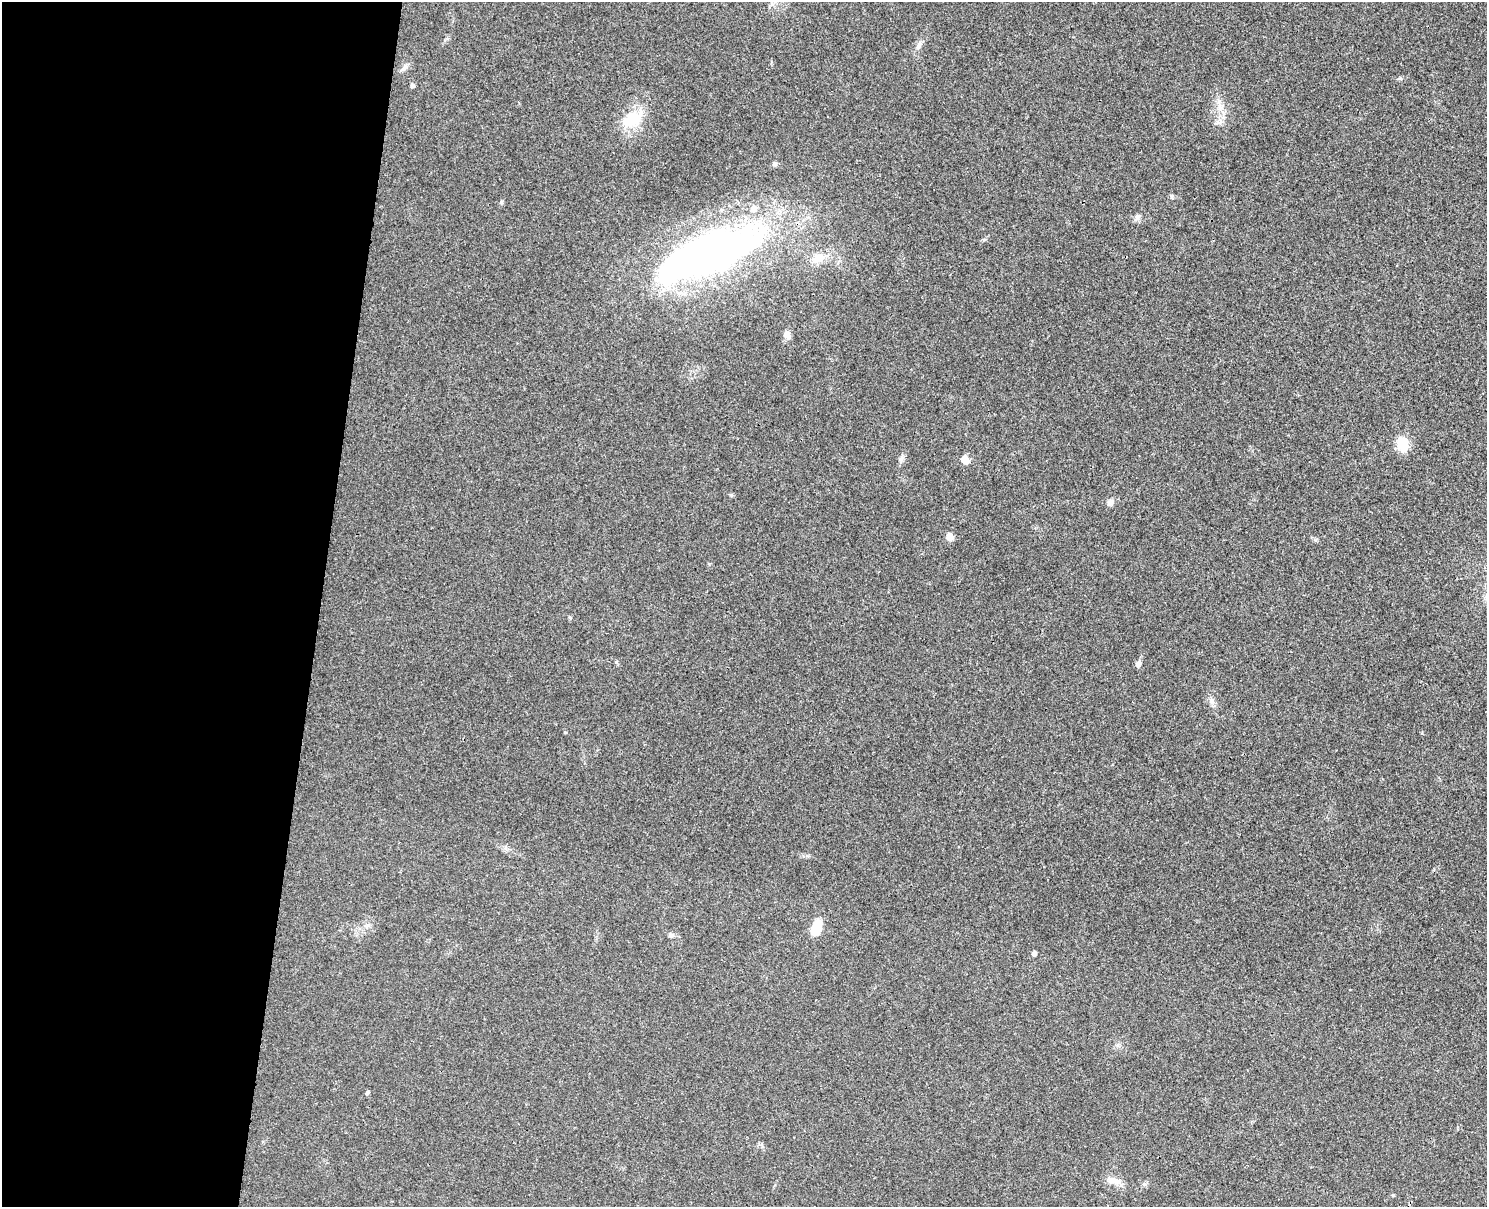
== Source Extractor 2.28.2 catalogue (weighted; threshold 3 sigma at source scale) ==
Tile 4 of 3 x 4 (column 1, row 2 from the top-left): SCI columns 173-1657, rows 2429-3633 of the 4917 x 4852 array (HDU 1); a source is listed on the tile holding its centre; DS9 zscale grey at full resolution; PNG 1489 x 1209 px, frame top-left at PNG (2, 2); no overlay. Shown black and unused: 21% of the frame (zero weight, under 3 of 4 exposures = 6% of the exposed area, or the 3 px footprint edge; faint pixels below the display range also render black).
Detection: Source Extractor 2.28.2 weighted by HDU 2 'WHT'; one run over the whole footprint, this tile lists its part. Background 0.0314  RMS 0.0048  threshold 0.0215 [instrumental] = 3 sigma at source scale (4.5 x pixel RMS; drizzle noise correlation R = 1.50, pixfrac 1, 0.05/0.05 arcsec/px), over >= 5 px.
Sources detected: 27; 1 inside a brighter listed object's ellipse — not listed separately; the other 26 listed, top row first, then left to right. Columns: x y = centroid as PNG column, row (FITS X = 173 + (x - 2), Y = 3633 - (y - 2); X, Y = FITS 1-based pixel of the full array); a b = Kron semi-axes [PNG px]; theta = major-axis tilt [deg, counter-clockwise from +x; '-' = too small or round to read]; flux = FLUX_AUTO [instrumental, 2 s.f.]
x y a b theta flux
919 45 12 6 68 2
404 67 14 5 55 1.8
412 85 5 5 - 1.3
1220 107 11 4 -68 2.2
632 119 23 15 30 15
774 164 7 5 21 0.88
1172 196 8 4 -82 0.68
501 202 6 4 72 0.61
1137 217 11 6 65 1.6
708 255 98 34 21 300
818 258 20 11 18 6.2
787 335 10 7 -38 1.9
1403 444 16 12 -80 9.2
901 459 7 6 - 1.3
965 460 9 6 -29 5.6
1110 502 9 7 47 1.9
950 536 10 8 -76 2.7
569 617 6 3 -70 0.53
1138 663 8 6 71 1.7
1211 701 10 6 -57 1.8
816 927 18 10 69 9.1
671 935 8 5 -2 1.1
1034 953 4 4 - 1.6
367 1093 6 4 62 0.71
1115 1181 18 8 -12 4.2
1144 1184 5 5 - 0.89
Unlisted compact peaks at least as high as the median listed source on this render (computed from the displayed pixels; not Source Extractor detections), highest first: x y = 1400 78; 616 662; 731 495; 565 732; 1315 540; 1393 1195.